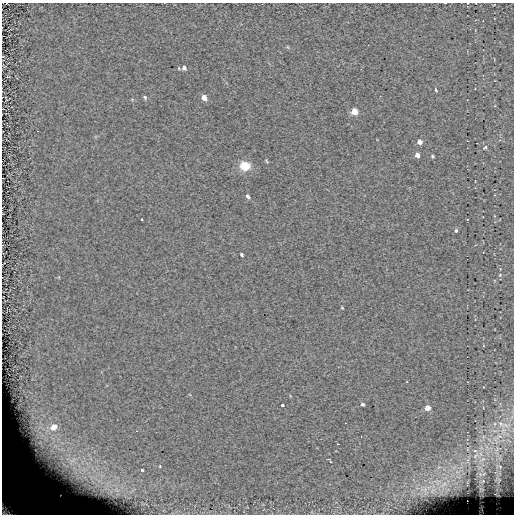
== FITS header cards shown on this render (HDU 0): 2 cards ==
NAXIS1  =                  512
NAXIS2  =                  512

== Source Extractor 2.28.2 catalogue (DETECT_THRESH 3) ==
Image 512 x 512 px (HDU 0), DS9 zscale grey, 1 PNG px = 1 image px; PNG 516 x 516 px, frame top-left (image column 1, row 512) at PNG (2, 3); no overlay
Background -0.116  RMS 6.3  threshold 18.9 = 3 sigma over >= 5 px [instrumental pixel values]
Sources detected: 39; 1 with non-positive FLUX_AUTO (blend fragments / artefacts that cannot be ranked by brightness) is not listed; the other 38 listed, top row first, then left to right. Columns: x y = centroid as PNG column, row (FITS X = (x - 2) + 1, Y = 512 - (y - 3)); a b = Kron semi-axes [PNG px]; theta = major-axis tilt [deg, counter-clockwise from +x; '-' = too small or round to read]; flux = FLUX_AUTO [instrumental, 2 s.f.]
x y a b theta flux
445 3 3 2 - 450
184 68 7 5 -67 1400
7 77 3 2 - 1200
436 90 5 3 - 810
145 97 6 4 -50 710
204 97 6 5 - 3200
354 111 5 5 - 8100
419 142 5 5 - 2100
485 147 6 4 41 610
417 155 5 4 - 2400
432 156 4 3 - 520
245 166 10 8 -21 8400
248 196 6 4 -62 960
142 219 2 2 - 300
467 219 2 2 - 240
456 230 5 4 - 630
241 255 4 3 - 640
500 275 5 4 - 530
342 308 5 3 - 360
363 404 4 3 - 1000
282 405 3 3 - 1100
428 408 4 4 - 6700
345 423 2 2 - 230
501 424 15 7 -47 3800
54 427 8 6 35 5800
498 437 23 8 32 7100
338 444 3 2 - 470
475 456 12 5 45 2300
482 459 11 6 24 2500
330 461 6 3 -53 1700
500 467 6 6 - 890
142 470 3 3 - 1100
483 481 6 5 - 770
444 484 12 5 40 2300
12 493 9 8 - 3300
60 495 3 3 - 520
10 507 26 17 -30 59000
37 513 5 4 - 1000
At the frame edge (FLAGS 8, measured only in part): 3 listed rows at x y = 445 3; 10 507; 37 513
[1 non-positive-flux detection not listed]